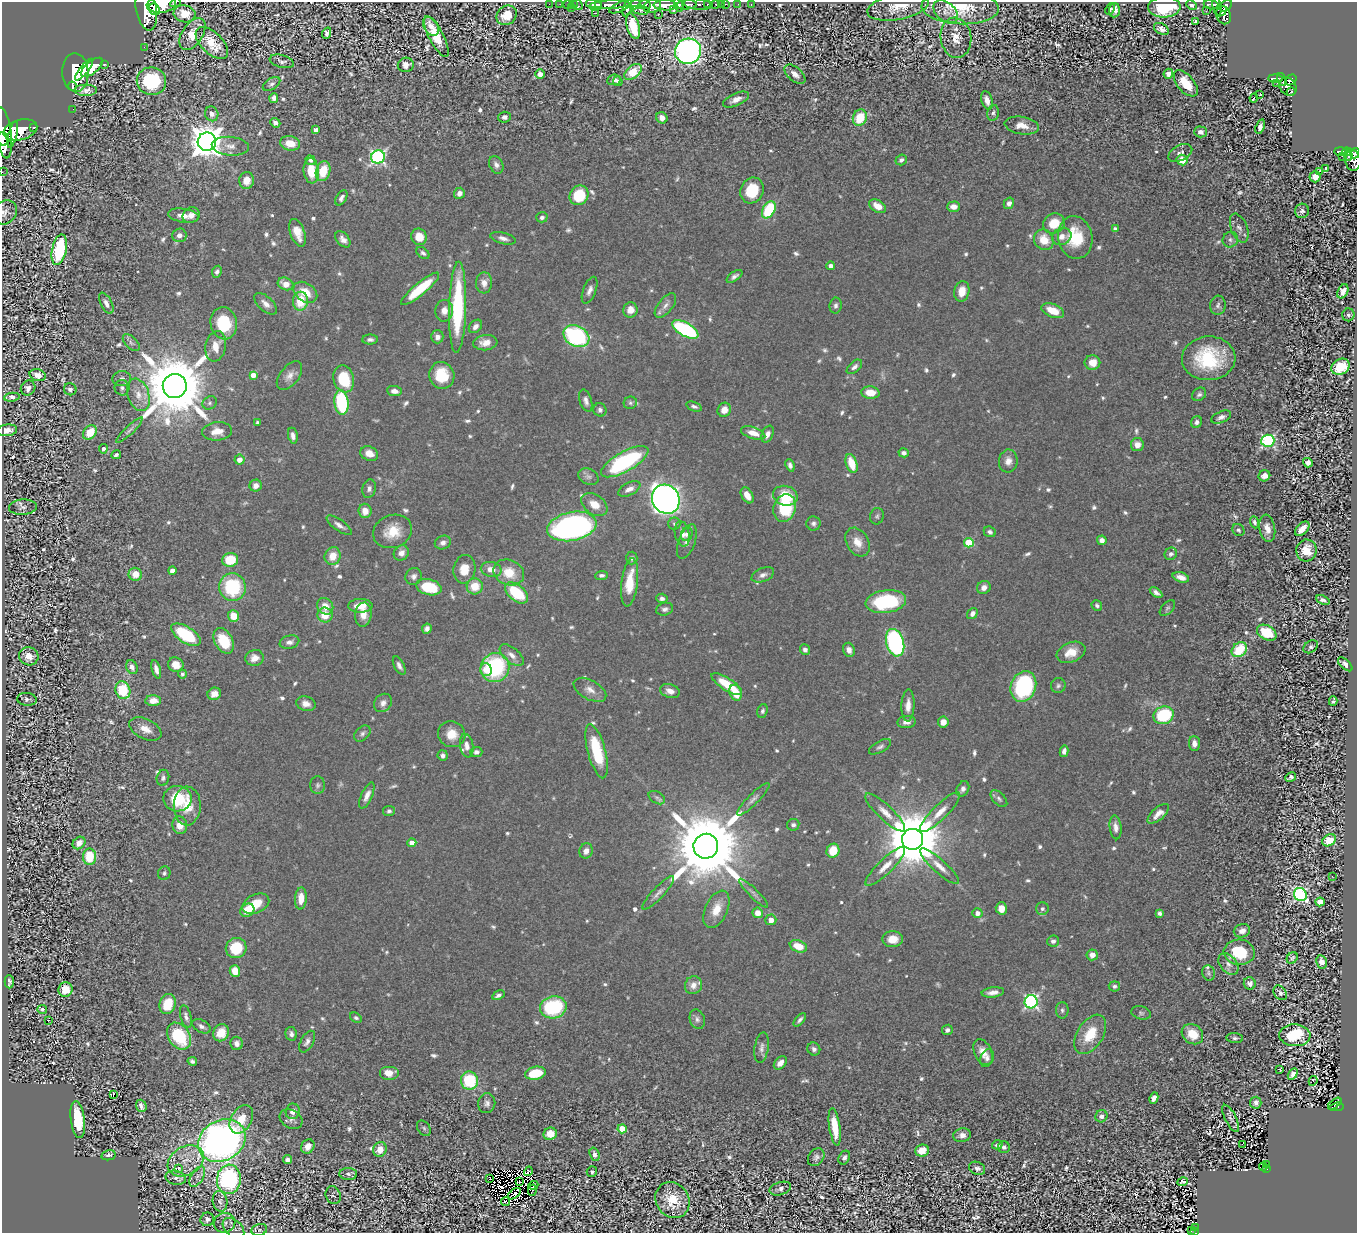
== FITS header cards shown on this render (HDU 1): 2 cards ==
NAXIS1  =                 1355
NAXIS2  =                 1231

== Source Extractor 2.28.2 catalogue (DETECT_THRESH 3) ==
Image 1355 x 1231 px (HDU 1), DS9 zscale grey, 1 PNG px = 1 image px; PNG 1359 x 1235 px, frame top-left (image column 1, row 1231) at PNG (2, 2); each listed source drawn as its Kron ellipse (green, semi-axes under 4 px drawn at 4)
Background 0.697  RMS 0.023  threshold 0.0698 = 3 sigma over >= 5 px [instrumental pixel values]
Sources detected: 920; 6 with non-positive FLUX_AUTO (blend fragments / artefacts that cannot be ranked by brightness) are neither listed nor drawn; of the other 914, the 500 brightest by FLUX_AUTO listed and drawn (414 fainter detections omitted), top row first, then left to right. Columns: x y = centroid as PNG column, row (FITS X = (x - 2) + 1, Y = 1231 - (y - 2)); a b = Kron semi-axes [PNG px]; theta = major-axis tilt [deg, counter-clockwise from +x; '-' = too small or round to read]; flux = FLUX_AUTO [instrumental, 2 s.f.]
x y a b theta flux
175 3 5 2 - 48
161 4 14 8 5 3200
549 4 2 2 - 13
560 4 2 2 - 8
567 4 2 2 - 13
573 4 2 2 - 17
698 4 14 5 -5 330
707 4 3 3 - 140
716 4 3 3 - 43
721 4 2 2 - 9.5
726 4 3 2 - 13
738 4 2 2 - 7.1
1211 4 7 5 -4 220
578 5 5 2 - 23
594 5 8 5 -19 1100
599 5 3 3 - 490
610 5 20 4 3 1300
635 5 6 4 16 480
645 5 6 4 0 360
665 5 12 5 0 1900
679 5 7 3 -67 500
687 5 10 4 2 1100
751 5 3 2 - 16
1191 5 6 4 -25 5
652 6 9 6 24 1100
1217 6 11 4 -79 280
1226 6 7 5 44 500
621 7 12 4 24 500
898 7 31 13 11 30
960 7 38 17 -2 63
1164 7 16 10 4 89
571 8 3 2 - 13
627 8 9 4 73 570
154 9 6 5 - 1000
1110 9 6 4 65 4
146 10 21 10 -79 4200
640 10 9 4 -8 300
674 10 4 3 - 170
1114 10 7 5 84 8.3
1206 11 2 2 - 7.7
1221 11 6 3 40 250
946 12 14 9 -40 9.7
595 13 3 2 - 13
184 14 11 8 -9 36
507 15 11 9 40 25
658 15 2 2 - 11
1224 15 9 7 -69 660
1195 22 3 2 - 990
431 26 10 7 -57 8.8
633 26 13 6 -75 51
1161 29 8 5 -29 8
327 33 6 4 66 5
192 34 18 10 56 35
436 36 22 7 -63 37
956 38 20 15 -82 24
212 43 20 10 -44 38
144 47 2 2 - 7.1
688 51 13 12 - 650
282 61 12 6 -15 5.7
104 64 3 3 - 83
406 65 8 7 - 9.3
92 67 13 6 40 1800
84 70 13 4 51 1700
75 72 19 13 -87 4800
633 72 10 6 39 44
540 74 5 5 - 11
795 74 12 7 -40 12
1168 74 5 4 - 10
1276 78 7 3 -1 220
614 80 7 5 8 5.7
1282 80 7 3 -69 200
1291 80 6 5 - 340
151 81 15 13 -10 110
618 81 5 4 - 5.6
1186 83 15 8 -50 40
1277 83 2 2 - 5
272 84 10 5 33 4.7
72 86 4 3 - 270
1288 87 10 8 -51 560
85 90 11 6 0 10
1291 92 4 3 - 53
1260 95 3 2 - 1800
274 98 5 4 - 7.3
1254 98 4 3 - 7.6
736 99 14 6 24 12
987 100 9 5 -72 12
73 109 2 2 - 7.5
993 113 8 5 79 4.3
212 114 7 6 - 7.7
504 117 6 5 - 4.7
662 118 6 5 - 10
860 118 8 7 - 47
275 123 5 4 - 4.9
1022 125 17 8 -9 20
34 127 3 3 - 78
1260 127 7 4 71 6.3
20 130 17 10 15 2800
316 130 4 4 - 8.8
1200 132 6 5 - 7.2
4 133 25 7 -82 2200
13 135 13 3 76 1000
3 139 7 6 - 820
207 142 9 9 - 3000
290 143 10 7 -10 23
230 146 19 9 -6 14
1341 151 7 3 -1 180
1347 152 4 4 - 180
1180 153 13 7 28 8.1
1355 153 5 3 - 250
1342 156 2 2 - 7.1
1348 156 4 3 - 130
378 157 7 6 - 350
310 160 5 4 - 4.7
901 160 6 5 - 5
1182 160 5 5 - 27
1353 160 11 7 -81 660
496 165 9 6 -64 6.7
1325 169 3 2 - 880
311 171 12 7 -84 32
323 171 10 7 74 38
1319 171 4 2 - 7.1
2 172 2 2 - 8.1
1315 177 5 5 - 19
247 180 8 7 - 16
752 190 13 11 62 52
459 193 5 5 - 9.2
579 195 10 9 - 55
341 198 8 5 60 6
1009 203 6 5 - 7.7
878 206 9 6 -32 19
954 207 6 5 - 12
769 210 9 6 59 86
1302 211 7 7 - 5.9
5 212 13 11 42 9.9
191 215 9 7 34 12
183 216 15 7 -9 16
542 217 6 5 - 4.3
1054 223 11 10 - 35
1239 228 15 8 -68 8.7
1115 229 4 4 - 6.6
297 233 14 7 -70 20
179 235 7 7 - 7.9
419 237 8 7 - 23
1062 237 10 8 25 12
1075 237 21 17 -80 63
503 238 13 5 -14 7.8
343 239 9 6 -49 8.5
1044 240 11 9 -52 29
1230 240 8 7 - 6.1
59 250 15 7 77 150
423 253 7 5 -40 4.2
831 266 4 3 - 8.6
217 272 6 4 65 5.6
734 276 9 4 36 5.5
484 283 10 8 87 11
286 284 8 6 -21 17
420 289 24 6 40 61
590 290 14 6 69 8.8
962 291 10 7 80 22
1343 291 7 5 64 12
305 292 13 9 -35 27
300 301 9 7 87 42
106 303 11 5 -63 8
266 304 14 7 -43 10
836 305 8 6 81 5.3
1218 305 9 7 84 5.7
665 306 14 7 51 9.9
458 307 46 8 88 150
630 310 7 7 - 15
444 311 11 9 87 13
1053 311 12 6 -22 33
1348 315 6 6 - 4.4
224 323 16 13 -77 67
475 326 8 5 46 7.1
685 329 14 6 -29 190
576 336 13 10 -28 200
437 337 6 6 - 8.1
370 340 8 5 1 4.8
131 343 10 5 -45 4.5
485 343 12 7 6 14
216 346 15 10 79 21
1209 358 27 22 3 120
1092 362 8 7 - 19
854 367 9 5 41 5.8
1341 367 9 7 30 53
38 375 8 5 -15 16
253 375 4 4 - 12
442 375 13 12 - 50
289 376 17 9 52 12
122 379 9 7 3 5.7
344 379 14 10 -75 71
175 386 12 12 - 17000
28 388 8 7 - 8.9
122 388 7 7 - 5.8
70 389 6 6 - 5.1
394 391 7 5 -8 9.1
870 393 9 6 -5 24
1199 394 7 6 - 4.5
138 395 17 10 -71 19
12 397 8 4 7 12
586 401 11 6 -73 7.4
341 402 12 7 -83 130
210 403 7 6 - 3.9
630 403 7 6 - 3.8
694 406 8 4 -19 4.4
600 410 7 6 - 4.8
724 410 7 6 - 14
1221 417 10 5 24 7.5
258 422 3 3 - 3.8
1197 422 6 5 - 5.9
7 430 10 5 8 14
129 430 18 4 44 6.1
217 431 15 9 6 20
90 432 8 6 48 37
753 433 12 6 -18 16
767 434 9 5 67 8.2
293 436 8 4 -79 7.4
1268 441 6 6 - 280
1137 445 6 6 - 14
103 449 5 4 - 4.6
369 453 9 7 -24 16
904 453 5 4 - 5.8
116 455 5 3 - 4.2
239 460 5 5 - 17
1008 461 11 9 81 12
625 462 26 10 29 190
852 463 10 5 -72 38
1308 463 5 4 - 7.7
790 465 6 4 -68 5.4
1264 476 6 5 - 13
588 477 10 7 -26 5.9
256 486 6 6 - 9.4
369 489 9 6 76 6
629 489 12 6 27 11
747 495 8 5 -59 13
785 496 12 9 -14 44
666 499 15 13 -57 1000
594 504 14 9 -35 21
23 507 14 7 3 6.9
785 508 14 11 72 93
365 511 7 6 - 16
877 516 8 7 - 3.7
1254 522 6 4 -68 3.9
813 523 7 7 - 5.3
674 524 6 6 - 3.7
339 525 15 5 -35 8.5
572 526 25 14 12 560
1267 528 14 8 -81 15
1302 529 9 5 45 19
1238 530 6 5 - 3.7
392 531 20 16 21 35
990 532 6 5 - 4.4
682 534 13 7 -78 9.6
687 534 7 6 - 5.8
1102 540 5 4 - 8.3
687 542 18 8 70 11
857 542 15 11 -60 19
443 543 8 6 21 7.3
969 543 5 4 - 64
1306 550 11 10 - 29
401 553 8 7 - 9.6
1171 554 6 6 - 5
333 556 9 8 - 23
632 558 6 5 - 4.2
230 560 8 7 - 51
464 569 14 11 80 26
491 569 10 7 -12 16
172 571 4 4 - 12
509 572 16 12 -23 39
135 574 7 6 - 19
602 575 6 4 6 4.4
763 575 12 6 21 7.7
414 576 8 8 - 6.5
1181 577 8 5 -17 11
630 582 24 8 83 44
475 586 8 8 - 31
232 587 14 13 - 110
429 587 13 8 -14 63
984 588 7 6 - 8.6
1156 592 7 4 -35 6.4
517 593 13 8 -40 81
662 598 5 5 - 5.8
1323 600 7 4 -23 5.4
886 602 20 11 8 130
1097 605 6 5 - 3.9
325 606 9 7 -51 18
360 606 12 7 1 22
1167 608 9 5 46 3.7
665 609 8 6 16 5.6
972 613 6 5 - 6.4
325 615 7 7 - 27
363 615 12 8 84 17
233 616 6 5 - 25
427 629 5 4 - 5.8
1267 633 10 7 -29 58
186 635 16 8 -33 84
224 641 14 9 -63 52
289 642 10 6 13 7.4
895 643 14 8 -74 320
1311 647 8 5 34 4.6
805 650 5 5 - 6.5
849 650 7 5 -70 9.2
1239 650 8 6 43 62
1071 652 15 10 22 25
512 655 14 7 -40 11
29 656 10 9 - 21
255 658 9 8 - 12
1345 664 9 4 -44 7.3
176 665 8 7 - 17
399 666 10 5 -63 6.2
132 667 7 5 -65 7
495 668 15 14 - 170
156 669 9 4 -73 8.2
486 669 6 5 - 11
182 674 4 4 - 3.8
727 684 17 6 -32 46
1023 686 16 12 69 190
1058 686 7 7 - 4.3
123 690 9 7 -71 71
590 690 18 9 -28 14
670 691 10 7 -17 10
735 693 8 6 -69 31
214 694 7 6 - 10
27 699 10 6 -6 5.5
153 701 7 5 -1 17
1333 701 5 3 - 4.2
383 703 10 8 50 9
306 704 10 7 -15 11
908 705 16 6 87 14
762 711 7 5 67 4.1
1164 715 10 8 21 100
906 722 9 6 6 9.5
943 722 5 5 - 14
145 729 17 10 -26 18
362 733 9 6 46 4.9
452 734 14 13 - 26
1194 743 7 5 -87 9.7
467 746 12 6 -81 9.8
880 747 12 5 29 5.1
597 751 28 9 -75 77
1064 751 6 4 78 6.9
476 752 6 5 - 5.2
443 755 5 5 - 5.9
1291 777 5 4 - 5.2
163 778 8 6 77 4.9
318 785 9 7 90 5.2
963 789 8 6 61 6.8
367 796 14 5 66 10
657 798 9 5 -31 4.3
177 799 14 13 - 69
753 799 22 5 45 9
999 799 10 6 -45 4.8
187 806 19 13 88 33
389 811 6 5 - 3.9
885 812 26 7 -43 19
940 812 27 7 45 21
1158 814 13 6 42 13
180 825 9 7 -76 18
793 825 6 5 - 4.6
1116 827 12 6 -83 9.6
913 839 10 10 - 13000
1329 840 7 5 32 46
79 843 7 5 44 12
412 843 4 4 - 15
706 846 12 12 - 22000
586 851 7 6 - 8.7
833 851 7 6 - 35
90 857 8 6 -89 59
885 866 27 7 44 20
940 866 25 6 -42 18
164 873 7 6 - 3.9
1332 876 3 2 - 5.6
658 893 22 6 47 10
753 893 19 4 -45 6.8
1300 895 7 6 - 330
301 898 11 6 87 21
1320 902 5 4 - 26
256 904 14 9 25 30
1001 908 6 5 - 19
716 909 20 11 65 29
1042 909 6 6 - 5.6
247 910 7 6 - 34
758 913 5 5 - 15
977 913 5 4 - 12
1159 913 4 4 - 4.7
771 920 5 5 - 18
1242 931 8 6 16 10
893 939 10 8 0 19
1053 941 6 5 - 4.9
798 946 9 6 -21 28
236 948 10 10 - 59
1239 952 15 12 -5 70
1092 955 5 5 - 13
1292 958 6 5 - 3.8
1321 962 6 5 - 11
1228 964 12 8 -49 9.8
235 971 6 5 - 25
1208 973 8 6 -72 4.2
9 982 6 4 -87 4.9
1250 984 6 6 - 7.5
693 985 9 8 - 11
1114 986 5 5 - 4.1
65 990 7 7 - 29
993 992 11 5 7 10
1280 993 8 6 -50 5.9
498 995 6 4 29 4.6
1031 1002 6 6 - 320
168 1004 10 8 72 44
553 1007 13 11 11 120
42 1009 5 4 - 4
1062 1010 8 6 90 4.3
1141 1013 10 6 -16 4.1
186 1016 11 5 -74 6.2
356 1018 6 4 -31 3.7
697 1019 10 7 -73 7.1
800 1020 8 4 50 4.5
48 1021 3 2 - 23
201 1026 10 6 -29 6
947 1030 5 5 - 4.1
221 1033 9 7 59 28
291 1034 7 5 -78 5.5
1090 1034 22 13 58 45
1192 1034 11 9 -38 31
1295 1035 15 11 -3 74
179 1036 14 10 -55 95
1235 1038 8 5 -5 4.1
307 1042 12 6 62 7
237 1043 7 6 - 7.2
761 1048 15 7 81 8.5
814 1049 7 6 - 5.2
983 1052 14 8 -65 16
987 1058 9 6 70 6.3
192 1061 5 4 - 4.6
780 1063 7 5 47 10
1280 1069 3 3 - 12
389 1073 10 7 0 18
535 1073 10 6 12 52
1293 1074 6 4 58 8.1
469 1081 9 8 - 86
1313 1081 5 3 - 24
113 1095 3 2 - 25
1154 1098 6 4 62 7.6
487 1103 10 8 81 6.7
1256 1103 6 5 - 6.3
1335 1104 8 3 39 60
141 1106 6 5 - 6.3
1337 1107 7 3 5 120
293 1111 8 7 - 11
1101 1116 6 6 - 6.9
1231 1118 15 5 -64 6.7
78 1119 19 7 -82 58
241 1119 15 10 59 28
291 1119 12 9 -30 8.2
835 1127 19 5 -82 36
424 1128 8 6 -55 3.8
622 1129 4 4 - 27
550 1134 7 6 - 25
962 1135 9 7 10 8.7
222 1141 25 20 29 930
1242 1144 3 3 - 16
997 1145 5 4 - 5.2
308 1146 7 6 - 12
1004 1147 6 6 - 4.6
380 1149 7 6 - 22
922 1150 7 6 - 24
595 1154 7 5 -71 6.5
108 1155 7 5 11 5.5
816 1157 10 7 53 5.8
844 1158 7 5 63 4.8
287 1160 4 4 - 6.9
186 1161 19 14 30 28
1266 1164 3 2 - 19
1263 1167 4 3 - 38
977 1168 8 6 -23 5.5
1266 1168 3 3 - 23
178 1169 4 3 - 29
528 1171 5 3 - 6.3
592 1172 5 5 - 4.1
348 1174 9 6 -3 4.5
197 1177 11 6 59 6.3
176 1178 10 7 -14 7.2
229 1179 15 12 86 270
489 1179 3 2 - 4.3
520 1182 2 2 - 3.7
1183 1182 5 4 - 3.8
533 1185 5 3 - 12
780 1189 11 6 18 6
532 1190 6 2 76 8.4
514 1194 7 3 37 5.1
333 1195 9 7 -68 3.7
672 1200 19 16 -55 44
220 1201 10 7 -78 6.5
505 1202 4 3 - 8.1
207 1219 7 6 - 6.7
225 1223 11 10 - 7
1195 1227 4 2 - 18
233 1228 12 8 -42 6.7
259 1230 8 6 17 4
1192 1230 4 3 - 30
1194 1232 3 2 - 25
At the frame edge (FLAGS 8, measured only in part): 9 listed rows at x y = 175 3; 161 4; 146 10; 4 133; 3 139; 1355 153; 2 172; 5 212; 1194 1232
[414 fainter detections neither listed nor drawn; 6 non-positive-flux detections neither listed nor drawn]